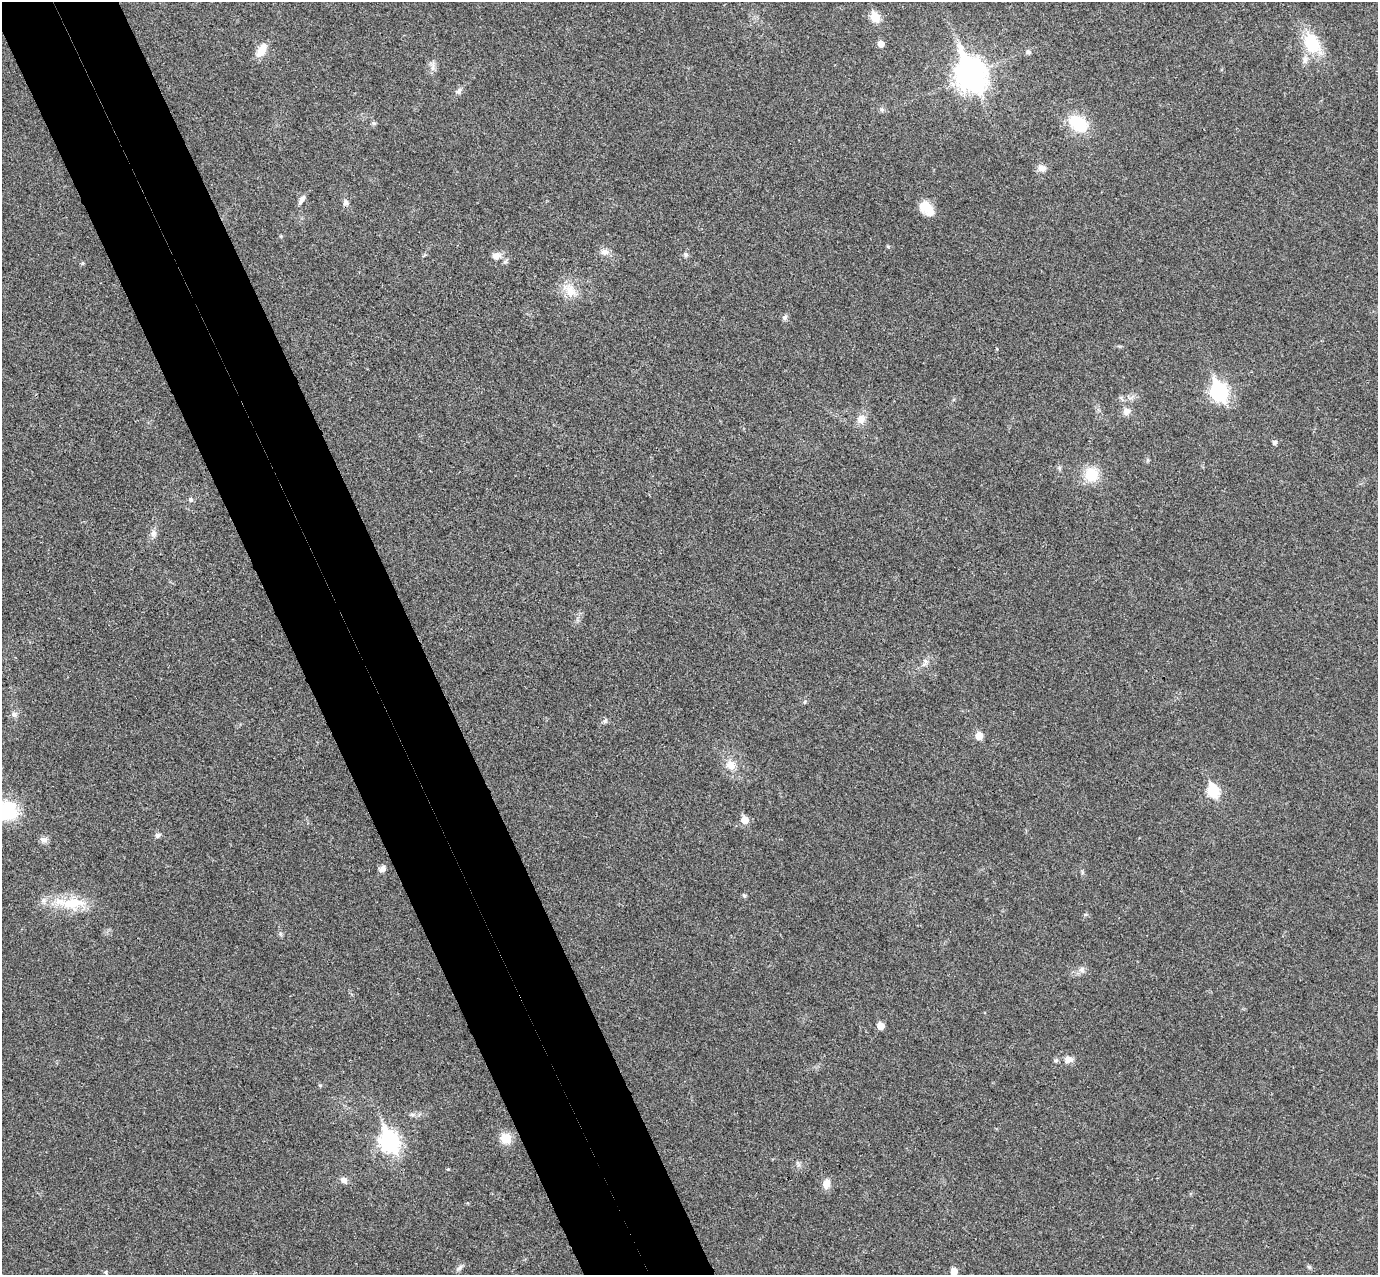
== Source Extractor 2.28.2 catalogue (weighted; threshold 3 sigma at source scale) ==
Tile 11 of 4 x 4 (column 3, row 3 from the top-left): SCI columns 2807-4182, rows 1451-2723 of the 5615 x 5574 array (HDU 1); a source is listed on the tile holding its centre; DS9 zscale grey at full resolution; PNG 1380 x 1277 px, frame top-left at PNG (2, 2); no overlay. Shown black and unused: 9% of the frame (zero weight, under 3 of 4 exposures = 6% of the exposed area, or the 3 px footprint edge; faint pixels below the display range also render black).
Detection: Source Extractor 2.28.2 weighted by HDU 2 'WHT'; one run over the whole footprint, this tile lists its part. Background 0.0328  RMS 0.0049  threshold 0.0219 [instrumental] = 3 sigma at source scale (4.5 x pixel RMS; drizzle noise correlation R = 1.50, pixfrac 1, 0.05/0.05 arcsec/px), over >= 5 px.
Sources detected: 58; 1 inside a brighter listed object's ellipse — not listed separately; the other 57 listed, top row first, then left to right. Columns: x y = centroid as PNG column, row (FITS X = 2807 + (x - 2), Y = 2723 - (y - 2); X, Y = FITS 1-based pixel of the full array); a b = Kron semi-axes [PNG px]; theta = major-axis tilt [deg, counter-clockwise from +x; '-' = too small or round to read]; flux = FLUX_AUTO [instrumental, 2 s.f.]
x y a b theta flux
875 17 6 5 - 19
1312 43 20 14 -62 21
881 44 5 5 - 4.3
262 50 17 9 60 5.9
1028 52 6 5 - 1.4
1305 59 11 6 75 2.3
433 68 7 5 89 1.5
970 75 13 9 -65 680
459 91 9 6 60 1.5
882 110 6 6 - 0.94
373 123 7 4 -15 0.72
1078 124 21 14 -35 19
1042 168 11 8 -2 2.8
301 199 13 5 59 1.9
346 202 8 6 89 1.6
926 208 21 13 -50 7.3
605 252 10 7 6 2.8
686 254 6 6 - 1.1
496 256 11 8 19 3
82 263 5 5 - 0.61
570 291 20 13 -59 7.3
785 317 7 6 - 1.4
997 349 4 3 - 0.38
1219 392 9 7 -68 130
1126 411 9 8 - 2.7
861 419 12 11 - 3.8
1275 442 6 5 - 1.3
1059 468 6 5 - 0.87
1091 474 17 16 - 11
191 500 6 6 - 1
153 533 10 7 84 2.2
925 661 7 6 - 1.4
804 702 6 4 88 0.57
14 714 8 7 - 1.6
605 721 6 5 - 1
979 736 5 5 - 8.1
730 765 14 11 -39 4.7
1213 791 7 6 - 37
7 811 23 22 - 26
745 820 6 5 - 7.9
157 836 7 6 - 1.1
44 840 10 7 -11 1.9
382 869 9 7 50 2
744 896 6 5 - 0.74
71 903 26 20 -13 15
1081 969 8 7 - 1.8
881 1026 5 5 - 6.5
1068 1059 11 9 -6 3.3
1056 1060 7 5 2 0.89
506 1138 10 10 - 8.7
390 1141 10 8 -66 220
344 1180 9 7 -38 2.1
826 1184 11 8 76 4.2
1309 1267 7 4 -34 0.76
459 1268 8 5 44 1.3
954 1271 6 5 - 4.9
106 1272 5 3 - 0.51
Isophote crosses this tile's border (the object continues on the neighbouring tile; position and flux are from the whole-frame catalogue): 2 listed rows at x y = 7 811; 954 1271
Unlisted compact peaks at least as high as the median listed source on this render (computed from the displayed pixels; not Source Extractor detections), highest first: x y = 320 1085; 448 1169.